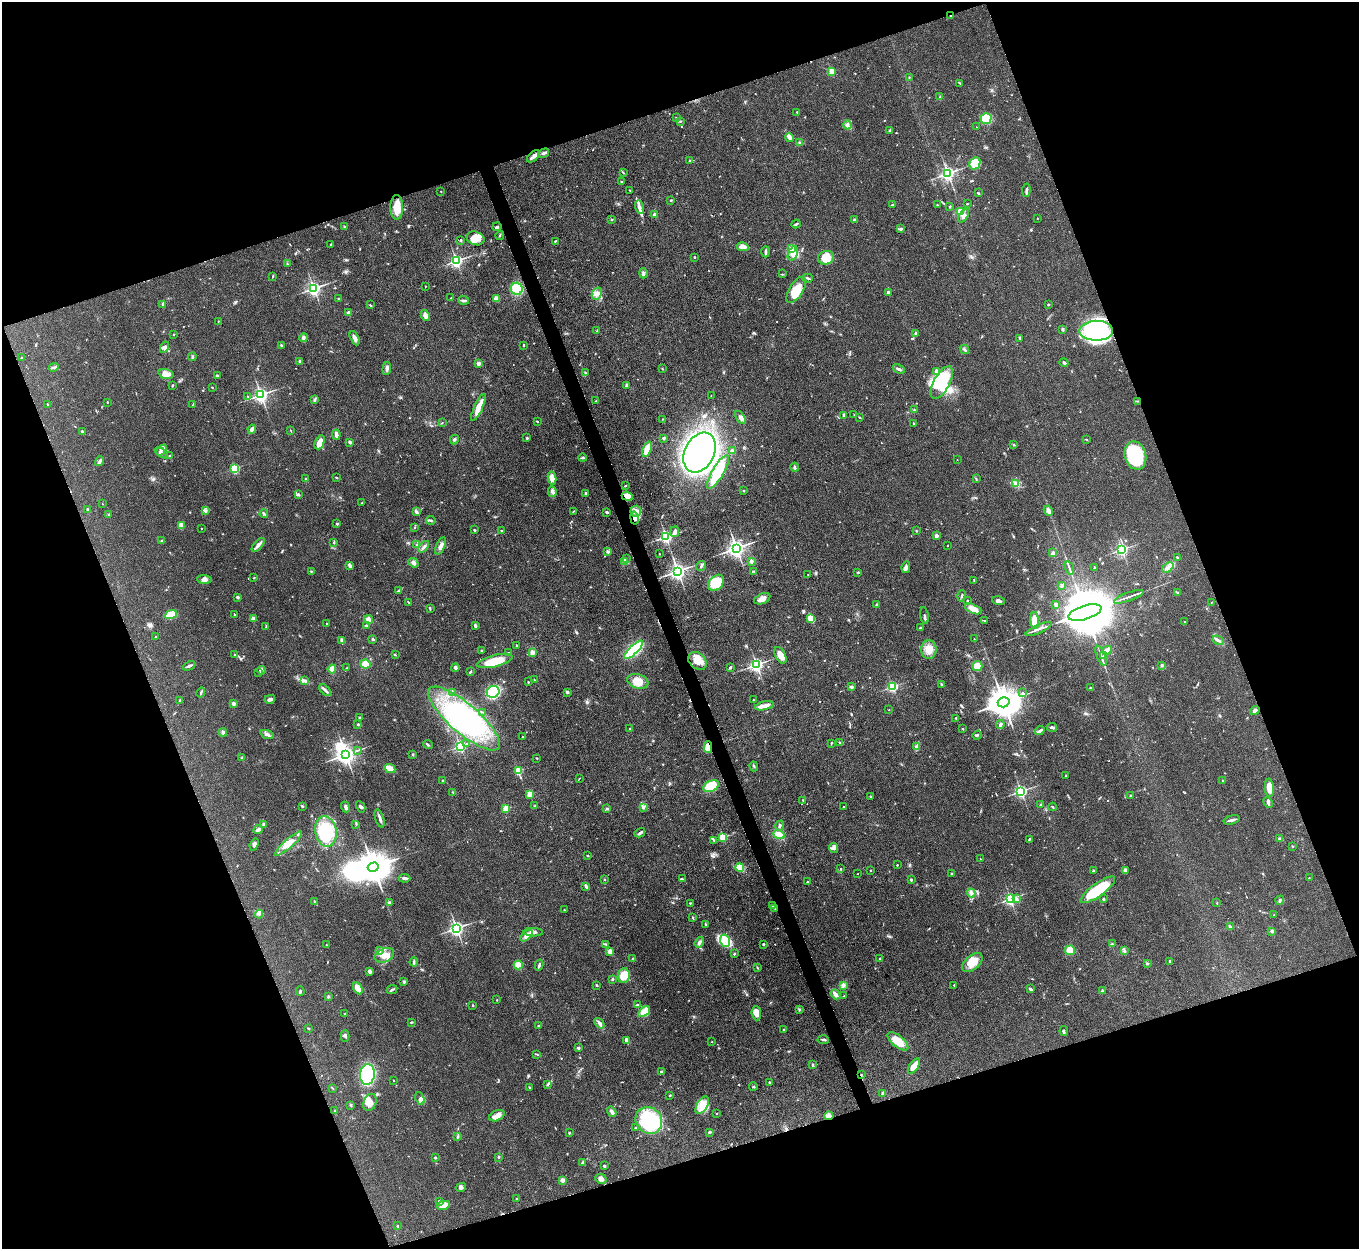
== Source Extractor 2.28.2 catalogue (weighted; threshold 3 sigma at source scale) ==
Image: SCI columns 3-5427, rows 276-5263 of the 5429 x 5414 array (HDU 1 of 3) = the unmasked area's bounding box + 8 px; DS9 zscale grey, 4 x 4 block average (1 PNG px = mean of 4 x 4 image px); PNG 1361 x 1251 px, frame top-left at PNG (2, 2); each listed source drawn as its Kron ellipse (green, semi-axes under 4 px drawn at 4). Shown black and unused: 40% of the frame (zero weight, under 3 of 4 exposures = <1% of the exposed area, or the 3 px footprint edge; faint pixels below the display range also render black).
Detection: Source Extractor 2.28.2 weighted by HDU 2 'WHT'. Background 0.108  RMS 0.0067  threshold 0.03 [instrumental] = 3 sigma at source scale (4.5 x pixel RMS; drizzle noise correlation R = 1.50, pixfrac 1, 0.05/0.05 arcsec/px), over >= 5 px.
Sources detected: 754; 3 too faint to see at this stretch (4 x 4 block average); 5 inside a brighter object's white glare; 2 cosmic-ray / hot-pixel residue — neither listed nor drawn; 10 coinciding with a brighter row at this scale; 30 inside a brighter listed object's ellipse — not listed separately; of the other 704, all 500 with FLUX_AUTO >= 1.97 (the completeness limit of this list) listed and drawn (204 fainter detections not listed), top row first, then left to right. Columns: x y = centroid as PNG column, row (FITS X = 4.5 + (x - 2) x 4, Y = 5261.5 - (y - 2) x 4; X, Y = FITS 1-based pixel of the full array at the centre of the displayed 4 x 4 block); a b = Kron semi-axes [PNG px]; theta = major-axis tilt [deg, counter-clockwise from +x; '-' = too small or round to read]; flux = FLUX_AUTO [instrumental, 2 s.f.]
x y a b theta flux
951 16 2 2 - 2.1
832 71 2 2 - 180
909 77 3 2 - 2.5
959 83 4 2 - 2.8
940 97 3 2 - 3.7
797 112 2 2 - 2.5
676 118 3 2 - 2.9
986 118 5 5 - 96
680 121 3 2 - 3.4
847 125 4 3 - 8.7
976 127 2 2 - 2.5
889 131 3 2 - 3.1
789 137 4 4 - 13
800 143 3 2 - 3
544 153 6 3 30 11
533 156 8 4 40 16
690 160 2 2 - 11
975 163 6 5 - 70
623 173 2 2 - 2.8
948 173 2 2 - 1200
621 182 2 2 - 10
630 190 3 2 - 3.6
1026 190 7 2 85 9.7
441 191 2 2 - 2.6
979 193 2 2 - 3.2
671 200 2 2 - 11
967 204 2 2 - 3.4
893 205 4 2 - 4.9
937 205 2 2 - 2.3
397 207 12 6 -90 62
639 207 7 3 -77 19
950 207 3 2 - 2.5
960 211 2 2 - 270
655 215 2 2 - 60
964 216 7 3 57 13
1037 218 2 2 - 4.6
612 220 2 2 - 2.2
854 220 2 2 - 25
796 224 4 2 - 5.6
344 226 3 2 - 3.1
497 227 5 2 - 6.7
901 229 4 3 - 6.9
500 235 5 2 - 4.4
476 238 9 6 -21 36
460 240 2 2 - 5.9
555 241 3 2 - 3.5
331 245 3 2 - 3.6
743 247 6 4 -13 27
792 248 4 3 - 38
766 252 5 2 - 7.5
793 253 7 4 68 24
695 257 2 2 - 9.8
826 258 8 6 14 57
456 261 2 2 - 1100
287 264 3 2 - 2.8
643 273 5 3 - 8.5
782 274 3 2 - 2
273 276 3 2 - 4.8
808 278 5 2 - 5.5
425 286 2 2 - 4
314 288 2 2 - 1200
517 289 6 6 - 92
796 290 14 7 59 67
888 292 2 2 - 34
597 294 6 4 64 21
451 298 2 2 - 2
339 299 3 2 - 4.6
497 299 4 4 - 29
464 300 5 2 - 12
163 305 3 2 - 4.3
370 305 3 2 - 4
1048 305 2 2 - 4
349 313 2 2 - 55
425 315 6 3 -63 19
218 321 2 2 - 2.1
1063 329 3 2 - 6.4
597 331 2 2 - 2.2
1096 331 17 10 1 320
916 333 2 2 - 37
174 334 2 2 - 8.1
304 338 4 3 - 7.3
355 338 7 3 -63 14
1020 338 3 2 - 2.1
281 345 3 2 - 4.5
524 345 2 2 - 4.4
165 347 6 3 62 10
964 349 5 2 - 6.3
21 357 2 2 - 3.4
192 357 4 2 - 4.7
300 361 2 2 - 34
478 363 2 2 - 16
1064 363 4 2 - 7.6
54 367 5 3 - 8.4
387 368 7 3 85 12
663 369 3 2 - 2.6
899 369 6 2 -25 11
936 371 3 2 - 9.5
585 373 2 2 - 3
166 374 7 4 -17 35
217 375 2 2 - 13
942 383 18 8 61 240
172 385 3 2 - 4
626 385 4 2 - 7.1
212 387 2 2 - 4.6
261 395 2 2 - 1500
711 396 2 2 - 2.2
248 397 2 2 - 2.2
315 399 4 2 - 5.9
596 401 3 2 - 2.1
1137 401 4 2 - 3.9
107 402 2 2 - 3.9
193 404 3 2 - 2
47 405 4 2 - 2.6
478 408 14 3 66 68
914 410 2 2 - 3.2
854 414 2 2 - 2
844 415 3 2 - 9.9
740 417 7 3 -54 12
860 418 3 2 - 2.5
662 419 2 2 - 4.7
537 421 3 2 - 3.8
442 423 2 2 - 2
914 423 2 2 - 2.9
252 429 4 3 - 15
290 430 3 2 - 2.2
82 431 2 2 - 4.7
336 435 5 2 - 20
527 438 2 2 - 5.7
664 438 2 2 - 21
454 440 5 2 - 6.4
1087 440 3 2 - 2.7
320 442 7 4 66 42
350 442 3 2 - 8.8
1014 445 4 2 - 3.8
647 449 8 3 69 64
162 450 6 2 47 8.8
732 451 3 2 - 5.4
700 452 21 14 64 2200
161 453 7 2 -34 9.7
170 456 2 2 - 4.2
1135 456 14 10 -74 270
582 458 4 2 - 5.3
957 460 2 2 - 2.6
100 461 5 2 - 11
795 467 4 2 - 5
235 468 2 2 - 380
718 472 19 5 60 120
336 477 2 2 - 2
305 478 3 2 - 2.9
552 478 6 4 -78 31
976 479 3 2 - 2.4
1015 483 4 3 - 7.8
625 486 2 2 - 4.8
743 491 2 2 - 10
552 492 5 3 - 11
585 493 2 2 - 6.6
298 495 4 3 - 5.7
627 496 5 4 - 53
362 503 2 2 - 5
102 504 2 2 - 2.1
87 509 3 2 - 4.8
205 511 3 2 - 5.4
574 511 3 2 - 2.7
636 511 5 5 - 19
1048 511 5 4 - 15
416 512 4 2 - 9.9
607 512 3 2 - 6.2
264 514 4 2 - 4
109 515 3 2 - 3.6
634 518 7 4 -79 19
431 520 4 2 - 5.3
337 524 2 2 - 16
181 525 4 3 - 24
414 527 2 2 - 2.1
201 528 2 2 - 5.2
474 530 3 2 - 3.6
502 531 2 2 - 3.2
916 531 2 2 - 2
675 532 5 3 - 15
936 536 2 2 - 47
666 537 2 2 - 1000
162 541 2 2 - 21
334 542 3 2 - 3.9
258 545 8 2 48 19
417 545 3 2 - 4.4
441 546 9 4 66 19
947 546 2 2 - 3.3
424 547 7 2 50 8.8
736 548 3 3 - 2100
1122 550 2 2 - 830
608 552 4 2 - 5.3
1053 552 3 2 - 5.5
659 554 2 2 - 5.4
1177 557 3 2 - 2.5
626 559 3 2 - 4.9
751 561 2 2 - 48
624 562 4 3 - 9
414 563 5 3 - 13
350 566 4 2 - 15
701 566 5 2 - 5.9
906 567 6 3 81 12
1094 567 2 2 - 2.3
1168 567 6 4 42 16
1069 568 7 2 -74 7.4
311 571 2 2 - 3
678 571 3 3 - 1700
754 572 2 2 - 2.6
858 572 2 2 - 3.1
808 574 2 2 - 2.8
254 578 3 2 - 2.6
205 579 7 4 -1 16
974 580 3 2 - 3.1
716 583 9 6 44 180
1061 585 4 3 - 5.5
398 591 2 2 - 2.4
1177 592 3 2 - 3.1
962 596 6 2 72 5.1
237 597 3 2 - 10
1129 597 16 2 21 14
762 599 8 5 23 25
967 600 2 2 - 2.4
998 601 6 3 -16 13
408 602 2 2 - 2.8
1211 602 2 2 - 2.2
877 604 2 2 - 8.1
1056 604 2 2 - 19
430 609 3 2 - 3.3
973 609 8 4 -24 36
1085 612 17 7 17 49000
234 614 3 2 - 2.1
171 615 6 4 18 69
924 616 8 2 -81 8.2
811 618 3 3 - 56
253 619 2 2 - 66
368 619 4 3 - 20
1035 620 8 4 -87 61
985 621 3 2 - 3.8
1185 622 2 2 - 5.2
327 623 2 2 - 3
266 626 3 2 - 2.6
366 626 4 2 - 4.8
475 626 4 2 - 11
920 628 3 2 - 4
1039 629 14 2 24 16
155 637 2 2 - 6.9
373 639 3 2 - 5.2
974 639 2 2 - 2.4
1218 640 6 2 -26 8.6
342 641 4 3 - 7.4
517 646 2 2 - 4.2
929 649 9 7 -89 39
634 650 12 4 44 390
1107 650 5 2 - 27
482 651 2 2 - 19
508 652 2 2 - 7
532 652 2 2 - 92
235 655 2 2 - 5.7
395 655 3 2 - 2.8
780 655 9 5 -63 39
1101 656 10 2 -68 9.4
1104 656 2 2 - 3
495 661 18 6 13 97
697 661 10 7 -43 51
365 664 5 4 - 40
757 665 2 2 - 1200
189 666 6 2 22 11
977 666 5 5 - 54
1161 666 3 2 - 4.4
455 667 4 3 - 10
730 667 3 2 - 8.1
347 668 3 2 - 3.4
332 669 4 3 - 49
261 670 4 3 - 8.1
470 672 3 2 - 4.8
259 673 3 2 - 3.4
534 680 2 2 - 2.6
305 681 3 2 - 3.4
638 681 11 7 -16 59
528 682 2 2 - 2.8
941 684 2 2 - 5.1
851 687 3 2 - 10
893 687 2 2 - 550
1090 688 2 2 - 4.3
325 690 7 2 -43 11
201 692 5 2 - 4.8
453 692 3 2 - 2.3
493 692 6 5 - 270
567 692 3 3 - 6.4
1023 693 2 2 - 2.2
270 699 5 2 - 16
180 700 3 2 - 3.9
753 700 2 2 - 2.7
1004 702 6 5 - 8900
233 704 2 2 - 56
764 706 9 3 12 26
889 710 2 2 - 2.1
1255 710 5 3 - 11
482 712 3 2 - 2.1
360 717 4 2 - 6.6
464 718 45 15 -41 500
955 718 2 2 - 4
358 724 3 2 - 3.2
1000 724 4 2 - 7.4
1052 727 5 2 - 10
630 729 2 2 - 5.4
963 729 3 2 - 2.6
1040 731 5 3 - 8.6
223 732 4 3 - 7
267 734 7 2 -18 10
977 735 5 2 - 4.6
522 737 2 2 - 3.6
840 742 2 2 - 3
831 743 3 2 - 3.5
466 744 3 2 - 5.7
428 745 5 2 - 4.8
460 746 2 2 - 600
708 747 6 4 -89 51
917 747 3 2 - 5.5
358 750 2 2 - 2.4
413 754 2 2 - 2.8
346 755 3 3 - 2500
242 758 2 2 - 2
537 758 3 2 - 2.6
754 766 5 2 - 3.5
390 768 5 3 - 62
518 771 2 2 - 220
1066 775 3 2 - 2.7
579 778 2 2 - 2
443 780 2 2 - 9.9
1223 780 2 2 - 6.5
711 786 8 5 26 100
1269 788 9 4 -87 56
1021 791 2 2 - 930
453 792 3 2 - 3.4
530 794 2 2 - 120
1131 795 2 2 - 3.3
871 797 3 2 - 2.9
803 800 2 2 - 2.4
1268 802 5 3 - 8.2
1040 805 3 2 - 4.4
302 806 3 2 - 4.1
535 806 2 2 - 2.6
345 807 5 3 - 9.8
361 807 6 3 -62 7.8
843 807 2 2 - 3.8
1053 807 4 2 - 3.6
643 808 3 3 - 6.7
506 809 2 2 - 180
607 809 2 2 - 3.7
380 818 9 2 -72 12
1232 820 8 2 15 16
264 824 2 2 - 36
356 824 3 2 - 3.3
780 826 5 3 - 6.9
258 830 5 2 - 18
326 831 15 10 -80 210
640 833 6 3 30 10
779 834 6 3 -16 54
723 837 2 2 - 270
1029 839 3 2 - 3.9
1280 839 3 2 - 4.9
714 840 3 2 - 3.7
289 843 17 4 41 48
254 845 6 3 69 13
1293 846 2 2 - 2.1
834 848 5 4 - 17
587 856 3 2 - 2.9
980 859 2 2 - 4
897 865 2 2 - 7.5
373 867 5 4 - 8500
740 868 4 3 - 79
841 869 2 2 - 3.4
1125 870 4 3 - 7
871 871 2 2 - 2.4
1093 871 4 2 - 2.9
858 874 2 2 - 2.1
952 874 2 2 - 12
405 878 6 3 -3 9.9
1309 878 2 2 - 3.1
605 879 2 2 - 4.7
682 879 4 2 - 4.4
911 880 2 2 - 16
807 882 2 2 - 5.9
586 886 4 2 - 8.9
1098 890 21 6 36 180
971 893 4 3 - 9.4
1010 899 2 2 - 820
1017 899 3 2 - 5.7
1103 899 2 2 - 13
1280 900 5 2 - 6.8
314 901 3 2 - 4
389 903 3 3 - 5.8
690 903 2 2 - 3.6
1217 903 2 2 - 2.1
772 906 2 2 - 6.3
775 908 3 2 - 4.9
564 910 2 2 - 2.2
259 914 4 2 - 6.8
1274 915 2 2 - 2.3
693 917 3 2 - 3
705 924 3 2 - 3.6
1230 927 3 2 - 9.8
456 928 3 2 - 1400
1272 931 2 2 - 35
533 932 9 4 -2 17
526 936 7 4 43 20
725 941 6 5 - 93
699 942 5 3 - 11
606 944 3 2 - 3.8
763 944 2 2 - 13
1112 944 2 2 - 3.2
326 945 2 2 - 2.6
1070 950 5 5 - 43
380 951 2 2 - 2.7
610 951 3 3 - 19
1124 951 3 2 - 5.3
734 954 3 2 - 3.3
384 955 10 6 22 41
632 958 2 2 - 2.5
880 959 2 2 - 8.8
1170 961 3 2 - 2.8
414 962 4 2 - 8.2
972 962 12 7 41 67
1147 964 2 2 - 3
518 965 4 4 - 45
539 965 5 2 - 8.4
757 968 3 2 - 2.9
370 972 3 3 - 12
624 976 7 6 - 74
612 979 2 2 - 6.1
404 982 2 2 - 20
597 985 3 2 - 4.5
843 985 3 3 - 14
954 985 2 2 - 5.2
358 988 6 4 -62 54
392 989 5 2 - 5.9
1030 989 3 2 - 6.4
300 991 5 2 - 5.3
1102 991 3 2 - 4.9
835 994 5 3 - 18
328 996 2 2 - 5
844 996 2 2 - 3.5
497 1000 2 2 - 4.8
473 1005 3 2 - 3.3
637 1005 4 3 - 7
799 1009 3 2 - 2
644 1012 6 4 38 45
756 1013 7 4 -86 25
345 1014 2 2 - 2.4
411 1022 3 2 - 3.1
599 1023 6 3 -49 10
539 1026 2 2 - 2
308 1029 2 2 - 3.9
784 1030 2 2 - 18
1064 1031 5 2 - 5.3
345 1036 6 2 88 8
823 1040 5 2 - 6.6
627 1041 4 2 - 21
898 1041 12 5 -40 72
712 1042 2 2 - 5.2
579 1047 3 2 - 4.2
537 1054 3 2 - 3.4
812 1065 2 2 - 2.3
914 1066 9 4 57 38
661 1071 3 2 - 3.7
367 1074 10 7 82 340
861 1075 2 2 - 3
394 1080 2 2 - 4
769 1082 2 2 - 5.1
548 1084 3 2 - 4.2
529 1087 3 2 - 2.4
753 1087 4 2 - 4.4
333 1088 2 2 - 2
883 1093 4 2 - 9.4
670 1095 3 2 - 3.3
420 1098 6 4 -67 12
370 1102 9 6 67 26
351 1105 3 2 - 3.8
702 1105 10 5 60 63
335 1110 2 2 - 2.3
612 1112 5 3 - 13
716 1113 2 2 - 2.9
497 1116 8 5 26 26
829 1116 4 4 - 13
649 1120 14 12 -45 360
635 1128 2 2 - 2.2
709 1132 3 2 - 4.7
569 1133 2 2 - 5.2
458 1137 3 2 - 3.4
498 1157 3 2 - 3.6
435 1158 2 2 - 10
582 1163 3 2 - 5.3
604 1166 2 2 - 6.1
601 1179 6 4 -26 17
562 1180 2 2 - 70
461 1187 5 4 - 8.8
517 1199 2 2 - 6.4
439 1201 3 2 - 5.7
444 1205 6 4 10 36
397 1226 2 2 - 3.6
Overlapping masked pixels (flux is a lower limit): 8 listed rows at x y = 951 16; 533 156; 1137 401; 627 496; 634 518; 708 747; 775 908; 861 1075
Diffuse or blended objects may show on this block-average render without a row.